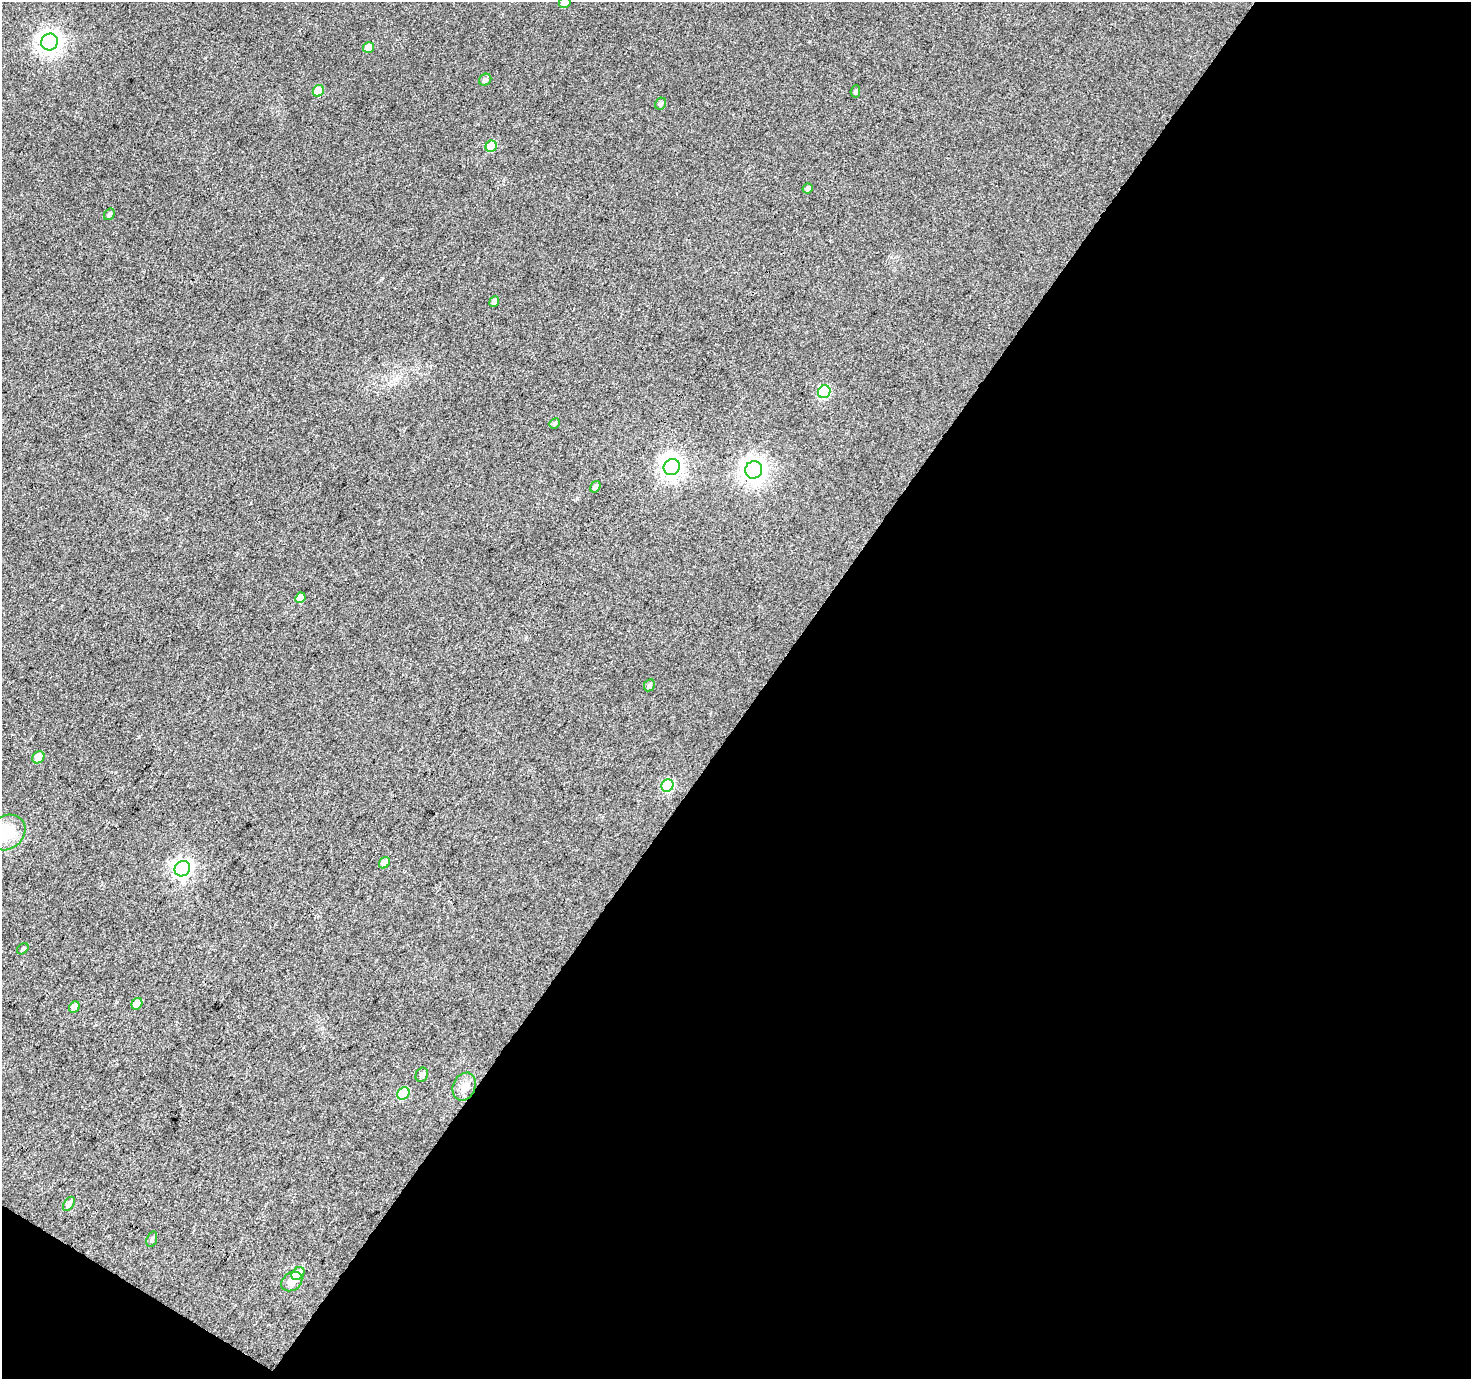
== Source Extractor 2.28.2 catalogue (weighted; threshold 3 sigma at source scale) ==
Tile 4 of 2 x 2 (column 2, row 2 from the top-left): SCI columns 1473-2941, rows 117-1493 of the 2942 x 2970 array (HDU 1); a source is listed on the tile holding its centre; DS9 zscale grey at full resolution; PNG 1473 x 1381 px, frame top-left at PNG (2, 2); each listed source drawn as its Kron ellipse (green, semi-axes under 4 px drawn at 4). Shown black and unused: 50% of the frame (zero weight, under 3 of 4 exposures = <1% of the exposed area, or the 3 px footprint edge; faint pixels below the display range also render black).
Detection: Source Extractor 2.28.2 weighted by HDU 2 'WHT'; one run over the whole footprint, this tile lists its part. Background 0.0357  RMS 0.011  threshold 0.0486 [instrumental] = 3 sigma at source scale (4.5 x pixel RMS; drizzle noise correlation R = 1.50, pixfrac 1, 0.0396/0.0396 arcsec/px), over >= 5 px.
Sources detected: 34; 1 inside a brighter object's white glare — neither listed nor drawn; the other 33 listed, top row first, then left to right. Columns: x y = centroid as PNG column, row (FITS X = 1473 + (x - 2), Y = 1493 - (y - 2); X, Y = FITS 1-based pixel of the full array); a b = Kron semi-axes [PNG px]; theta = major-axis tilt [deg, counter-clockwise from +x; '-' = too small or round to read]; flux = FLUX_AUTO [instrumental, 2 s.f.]
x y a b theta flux
565 2 6 5 - 11
50 42 8 8 - 740
369 47 6 5 - 7.8
485 80 6 5 - 2.8
318 91 6 5 - 16
855 91 6 4 86 1.6
660 104 6 5 - 2.8
491 146 6 5 - 27
808 189 5 4 - 3
109 214 6 5 - 2.4
494 302 5 4 - 4
824 392 6 6 - 72
554 423 5 4 - 2.2
672 467 8 7 - 530
754 470 9 8 - 840
595 487 6 4 57 2.8
300 598 5 5 - 9.9
649 685 6 5 - 2.6
38 757 6 5 - 10
667 785 6 5 - 74
7 833 20 16 36 33
384 863 6 5 - 9.2
182 869 8 7 - 410
23 949 6 4 40 1.9
137 1004 6 5 - 11
74 1007 6 5 - 6.9
422 1075 7 6 - 3.1
464 1087 14 11 67 9.6
403 1093 7 5 46 45
69 1204 8 5 54 3.9
152 1239 8 5 71 2.1
298 1274 7 5 45 19
292 1281 11 8 37 7.5
Isophote crosses this tile's border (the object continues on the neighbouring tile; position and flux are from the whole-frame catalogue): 2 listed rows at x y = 565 2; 7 833
Unlisted compact peaks at least as high as the median listed source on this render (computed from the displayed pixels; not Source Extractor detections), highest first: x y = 809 41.